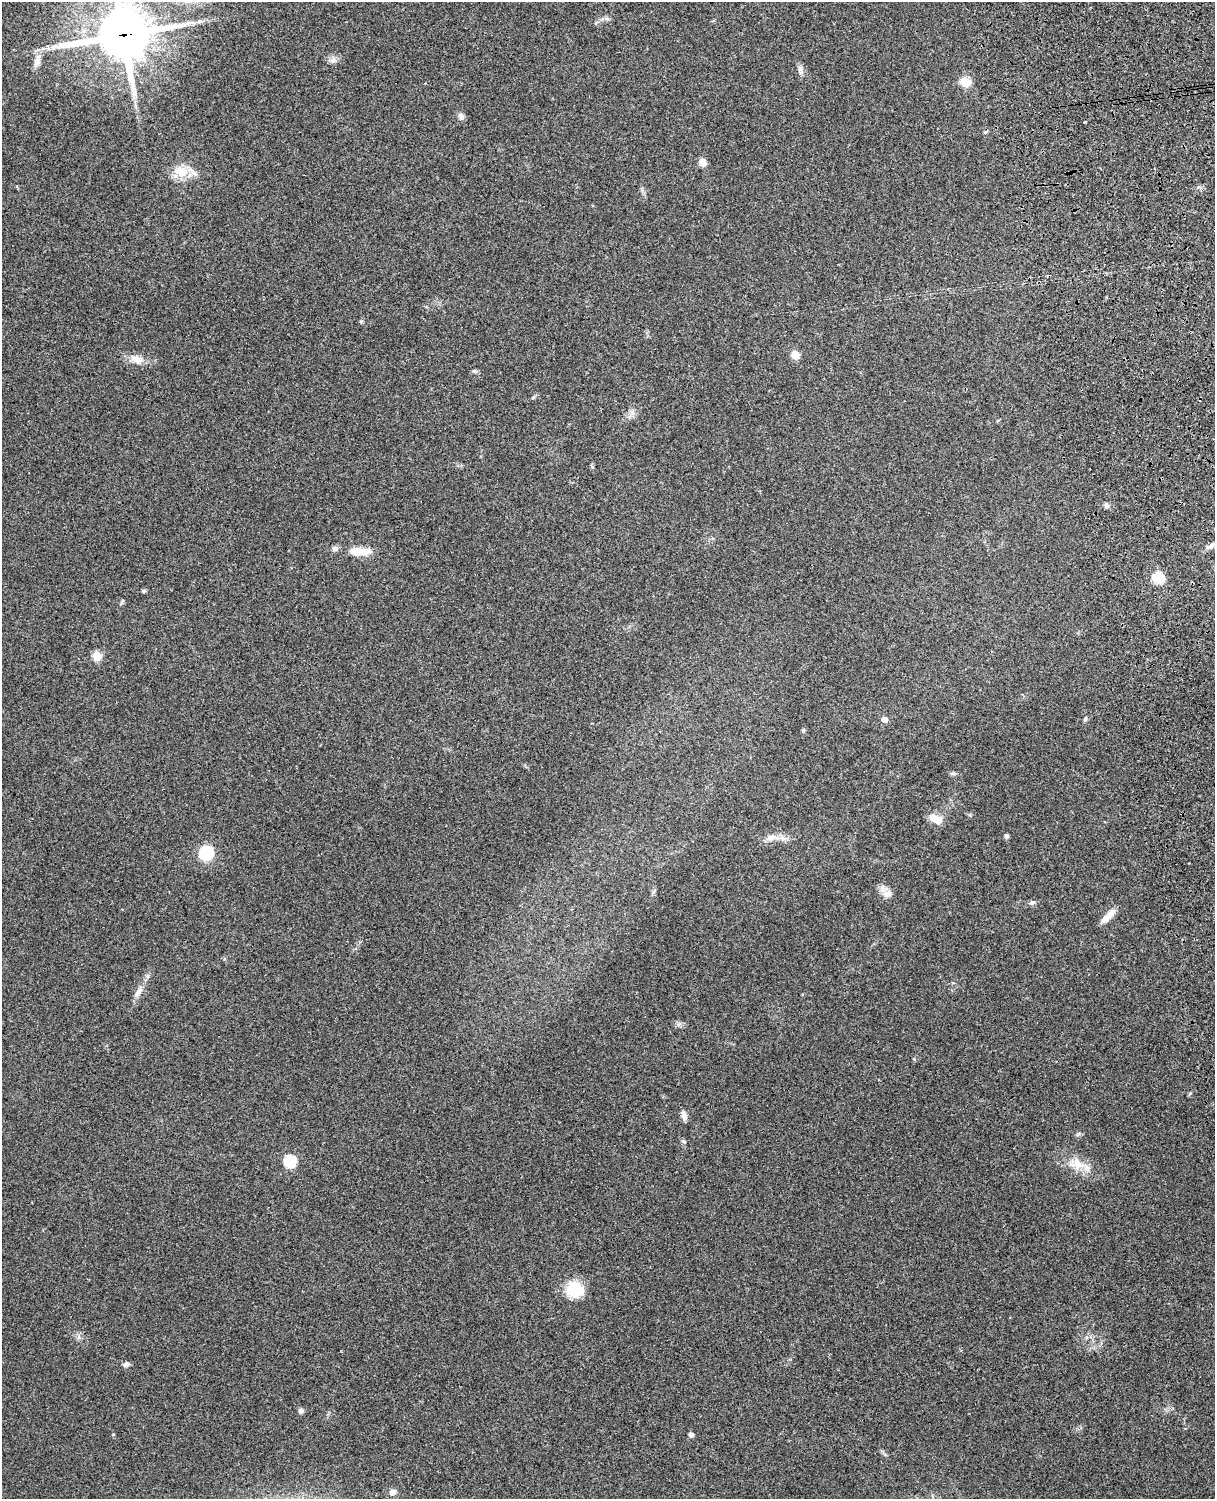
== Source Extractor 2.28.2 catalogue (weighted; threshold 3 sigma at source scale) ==
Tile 6 of 4 x 3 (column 2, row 2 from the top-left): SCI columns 1332-2544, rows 1660-3156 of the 5090 x 4929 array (HDU 1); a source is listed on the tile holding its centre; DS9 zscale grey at full resolution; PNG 1217 x 1501 px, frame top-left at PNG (2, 2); no overlay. Shown black and unused: <1% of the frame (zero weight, under 3 of 4 exposures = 6% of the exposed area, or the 3 px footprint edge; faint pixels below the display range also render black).
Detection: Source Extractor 2.28.2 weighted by HDU 2 'WHT'; one run over the whole footprint, this tile lists its part. Background 0.29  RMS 0.0093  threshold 0.0419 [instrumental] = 3 sigma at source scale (4.5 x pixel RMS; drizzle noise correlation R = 1.50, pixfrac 1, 0.05/0.05 arcsec/px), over >= 5 px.
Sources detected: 44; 2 inside a brighter listed object's ellipse — not listed separately; the other 42 listed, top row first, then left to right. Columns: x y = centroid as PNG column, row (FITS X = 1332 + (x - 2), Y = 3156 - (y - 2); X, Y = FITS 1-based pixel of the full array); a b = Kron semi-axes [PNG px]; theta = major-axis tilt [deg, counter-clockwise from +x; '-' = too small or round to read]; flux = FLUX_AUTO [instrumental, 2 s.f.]
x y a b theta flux
123 35 19 17 11 4300
38 59 21 7 81 7.3
333 60 7 6 - 2.9
800 70 11 6 -87 3.4
966 82 5 5 - 46
461 116 9 7 -71 3.1
1084 122 3 2 - 0.83
985 132 7 3 19 1.1
702 162 9 7 -63 6.2
182 172 15 14 - 17
795 355 5 5 - 23
137 359 18 10 -15 9.1
474 371 8 5 -27 1.6
632 412 10 6 -64 3.4
592 466 5 3 - 0.94
1106 505 6 6 - 2.4
1211 546 13 4 33 3.3
358 551 28 9 0 16
1158 578 6 5 - 65
143 591 6 4 0 1.3
97 656 5 5 - 33
884 719 5 5 - 7
1085 719 6 5 - 1.4
803 730 5 5 - 1.1
953 773 7 4 0 1.6
935 818 16 9 -28 10
1006 836 6 5 - 1.7
771 837 19 8 1 8.4
206 853 6 6 - 140
887 894 13 9 13 5.9
1032 902 8 6 11 2.4
1108 916 25 7 45 8.5
138 992 18 6 53 5.8
684 1115 11 6 -74 4.6
1078 1134 8 3 45 1.2
290 1161 6 6 - 80
1077 1164 22 14 -11 16
575 1290 19 16 -10 31
126 1364 8 5 20 2.9
301 1411 7 6 - 2.5
691 1434 5 4 - 3.9
392 1492 9 8 - 4.2
Overlapping masked pixels (flux is a lower limit): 1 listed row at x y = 123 35
Isophote crosses this tile's border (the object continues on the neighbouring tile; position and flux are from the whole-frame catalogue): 1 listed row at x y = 123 35
Unlisted compact peaks at least as high as the median listed source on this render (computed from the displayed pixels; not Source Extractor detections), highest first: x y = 361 321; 113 1434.